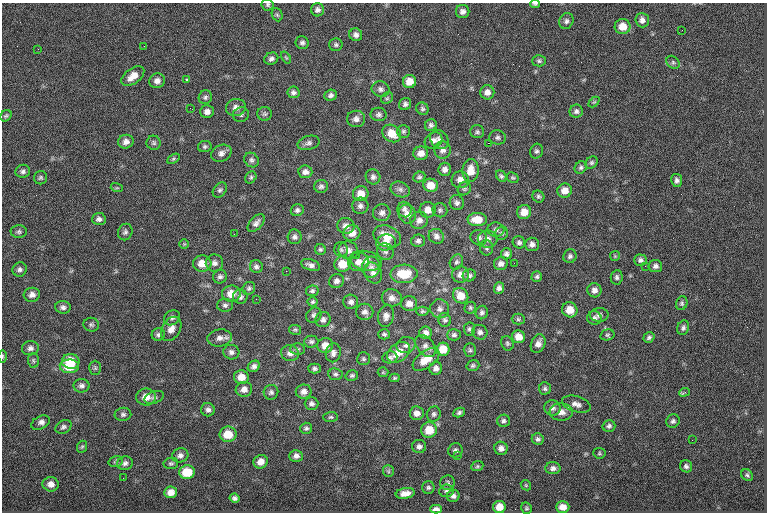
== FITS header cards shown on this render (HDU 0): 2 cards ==
NAXIS1  =                  765
NAXIS2  =                  510

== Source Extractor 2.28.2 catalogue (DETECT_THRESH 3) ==
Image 765 x 510 px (HDU 0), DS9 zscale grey, 1 PNG px = 1 image px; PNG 769 x 514 px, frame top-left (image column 1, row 510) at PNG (2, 3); each listed source drawn as its Kron ellipse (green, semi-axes under 4 px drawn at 4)
Background -0.652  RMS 8.1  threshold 24.2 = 3 sigma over >= 5 px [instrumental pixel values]
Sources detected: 279; all 279 listed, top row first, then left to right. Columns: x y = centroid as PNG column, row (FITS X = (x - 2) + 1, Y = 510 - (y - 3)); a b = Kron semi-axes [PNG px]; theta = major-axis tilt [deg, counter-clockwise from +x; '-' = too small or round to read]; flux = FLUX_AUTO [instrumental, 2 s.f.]
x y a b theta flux
535 4 5 3 - 770
268 5 6 6 - 1000
317 10 6 6 - 1800
463 11 7 6 - 2200
277 15 7 5 -67 930
642 20 7 7 - 2500
566 21 8 7 - 1700
623 26 8 7 - 6800
682 30 3 2 - 500
356 35 6 6 - 2100
302 43 6 6 - 1500
336 45 7 6 - 1200
144 46 3 2 - 490
38 49 2 2 - 1100
286 57 7 4 -55 770
271 59 7 6 - 1800
539 61 6 5 - 1100
673 62 7 5 -43 1200
133 76 13 7 36 5300
187 79 3 2 - 690
157 81 8 7 - 2500
409 82 7 6 - 5900
380 89 9 7 -12 1900
293 92 6 6 - 1500
487 92 7 7 - 3000
331 95 6 5 - 1600
205 97 7 6 - 1200
387 98 6 5 - 860
594 102 6 4 44 660
405 104 6 6 - 1400
190 108 3 2 - 500
236 108 10 8 14 3100
422 109 6 6 - 1200
576 111 7 6 - 1600
207 112 7 6 - 2400
265 114 7 7 - 1100
379 114 8 6 1 1600
241 115 8 7 - 1500
6 116 6 5 - 890
356 119 9 8 - 2500
431 125 6 6 - 1500
403 131 6 6 - 1200
477 132 7 6 - 1200
392 133 10 8 -38 8200
497 137 8 7 - 1600
434 140 9 7 35 2400
439 140 10 8 -52 2200
126 142 8 7 - 2700
154 143 7 7 - 1300
309 143 11 7 13 2000
488 143 2 2 - 4000
205 146 7 5 12 1100
443 150 9 8 - 2500
536 151 7 6 - 1300
221 153 10 8 25 2700
421 153 7 7 - 3900
173 159 7 4 32 810
252 160 8 6 -44 1500
591 163 7 5 45 1100
581 167 6 5 - 1300
445 169 6 6 - 2200
23 171 7 6 - 1600
471 171 11 8 87 7100
305 172 7 6 - 2200
501 176 6 4 -51 1100
251 177 6 5 - 990
373 177 8 7 - 1700
419 177 6 5 - 1100
40 178 6 6 - 1100
513 178 6 5 - 830
460 180 8 8 - 3900
677 180 6 5 - 1700
431 185 7 6 - 6100
321 186 7 6 - 1500
117 188 6 4 -17 730
400 189 10 7 -21 2000
464 189 7 6 - 1100
220 190 8 6 50 1300
565 191 7 7 - 4900
361 194 8 7 - 5400
538 197 6 5 - 1100
457 203 7 7 - 1700
360 206 8 8 - 2100
405 209 8 7 - 1900
297 210 6 6 - 1400
428 210 8 8 - 4700
440 210 7 7 - 1300
524 212 7 7 - 5900
382 213 9 8 - 2400
407 214 10 8 -69 3800
99 219 7 6 - 1900
419 220 9 8 - 3000
477 220 9 6 0 7600
256 223 11 6 47 2200
346 226 9 8 - 3100
496 230 8 7 - 1700
19 232 8 6 0 1200
125 232 8 7 - 1500
352 233 8 8 - 4900
501 233 7 6 - 1300
234 234 2 2 - 1200
387 236 14 10 -25 8600
436 236 8 7 - 2100
295 237 7 7 - 1600
479 238 8 7 - 1800
488 239 10 8 0 2700
418 241 7 6 - 1600
386 242 10 8 12 4600
519 242 6 6 - 1400
184 244 5 5 - 640
532 244 7 7 - 2300
487 248 7 6 - 1200
320 249 5 5 - 1000
341 250 7 6 - 1400
348 250 10 9 - 3000
385 251 9 8 - 1900
506 254 6 5 - 1700
356 255 2 2 - 1000
570 256 7 6 - 1500
615 256 5 5 - 670
640 260 6 5 - 1400
366 261 16 10 -11 4100
359 262 10 9 - 3800
456 262 8 6 61 1300
202 263 9 8 - 6200
214 263 9 8 - 2300
514 263 2 2 - 1900
342 264 8 8 - 8500
501 264 7 6 - 2400
311 265 10 5 -16 2200
645 266 2 2 - 1000
655 266 7 6 - 1700
256 267 6 6 - 1500
371 267 10 9 - 2500
20 269 7 7 - 1700
286 271 2 2 - 3800
373 273 11 8 -64 3200
404 274 13 9 2 13000
460 275 8 8 - 3400
469 275 6 6 - 1300
537 276 5 5 - 1100
220 277 7 6 - 1600
617 277 7 6 - 1400
336 281 7 6 - 2200
249 288 7 6 - 1200
499 288 6 5 - 1700
594 290 7 7 - 2400
312 291 6 5 - 1200
231 294 9 8 - 5900
32 295 8 7 - 2600
461 296 8 7 - 6900
240 297 7 7 - 1700
392 298 10 8 -12 3200
256 299 2 2 - 260
313 302 5 5 - 970
351 302 7 7 - 1900
682 303 7 5 69 1100
409 304 8 7 - 3500
225 305 8 6 -1 1500
63 307 8 6 -3 1900
470 308 6 5 - 910
440 309 9 9 - 2300
570 310 8 7 - 6500
422 311 6 4 -1 890
365 312 8 8 - 2400
482 312 7 6 - 1400
314 315 8 7 - 1600
599 315 9 7 1 1900
386 316 11 8 79 2900
172 318 8 6 40 1700
594 318 7 6 - 1700
518 319 6 5 - 970
323 320 8 7 - 2000
445 320 7 6 - 1400
91 325 8 7 - 1200
683 328 7 5 72 1400
171 329 13 9 60 3900
469 329 6 5 - 1200
295 330 6 5 - 900
480 332 8 7 - 1900
426 333 6 6 - 2500
384 334 6 5 - 1100
158 335 6 6 - 1400
454 335 7 5 2 1300
607 335 7 5 15 1000
518 337 6 6 - 5400
649 337 6 5 - 1200
220 338 12 8 7 3100
311 342 7 6 - 1300
507 343 7 6 - 1200
538 344 10 7 67 3200
325 345 8 7 - 5500
406 345 9 8 - 2300
426 346 12 8 -51 2800
30 348 8 7 - 2000
297 349 7 5 0 1100
443 349 6 6 - 8300
470 350 7 6 - 1200
231 352 8 7 - 2000
398 352 13 8 36 8300
290 353 9 8 - 2900
333 353 9 7 78 2300
2 356 6 3 -90 590
390 357 7 6 - 1500
363 359 6 6 - 1100
426 359 15 8 37 8900
33 360 7 5 -87 900
71 361 9 7 -4 12000
69 366 9 7 -2 10000
254 366 6 5 - 1800
473 366 6 5 - 1100
95 368 7 5 -90 1100
315 368 6 5 - 1400
436 368 6 6 - 2400
383 372 5 5 - 650
335 374 7 6 - 1200
352 376 6 5 - 1100
241 377 7 7 - 5300
394 378 5 4 - 800
82 386 8 7 - 1800
545 388 6 6 - 1200
244 389 8 7 - 2900
271 392 7 7 - 1500
304 392 8 7 - 2600
684 392 5 3 - 1400
146 397 10 8 1 5100
154 397 10 6 20 1500
312 404 7 6 - 1700
576 404 15 8 -16 3100
552 408 8 8 - 2100
208 410 7 6 - 1800
561 412 11 9 -4 4200
417 413 7 7 - 3300
459 413 6 4 27 1300
123 414 8 6 10 1400
434 414 8 6 56 1500
331 417 7 5 0 940
503 421 6 6 - 1400
673 421 7 6 - 1300
40 423 10 6 28 2500
609 426 6 5 - 1400
63 427 8 6 30 1500
306 428 6 5 - 1300
429 430 8 8 - 9900
228 434 8 7 - 9700
538 439 6 5 - 1400
692 440 2 2 - 1500
419 446 7 6 - 1900
82 447 6 5 - 780
501 448 7 6 - 2500
455 450 7 7 - 1800
599 453 6 5 - 840
180 455 8 7 - 2200
457 455 3 3 - 360
296 456 6 6 - 2100
116 461 7 5 15 1000
261 462 7 6 - 3900
125 463 8 6 11 1700
171 463 7 5 8 1100
477 466 6 5 - 820
686 466 6 6 - 1400
553 468 7 6 - 2000
388 471 6 5 - 900
187 472 7 7 - 13000
747 475 6 5 - 1000
123 478 2 2 - 320
448 483 7 7 - 1300
51 484 8 7 - 3200
526 485 5 4 - 670
428 488 6 6 - 1200
446 491 7 6 - 1300
171 492 6 6 - 3700
405 493 9 5 9 3600
453 496 6 6 - 1600
234 498 5 4 - 1500
499 507 6 6 - 6000
563 507 7 5 1 3700
526 508 6 5 - 880
436 509 6 4 0 2600
At the frame edge (FLAGS 8, measured only in part): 3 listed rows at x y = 535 4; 268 5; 2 356